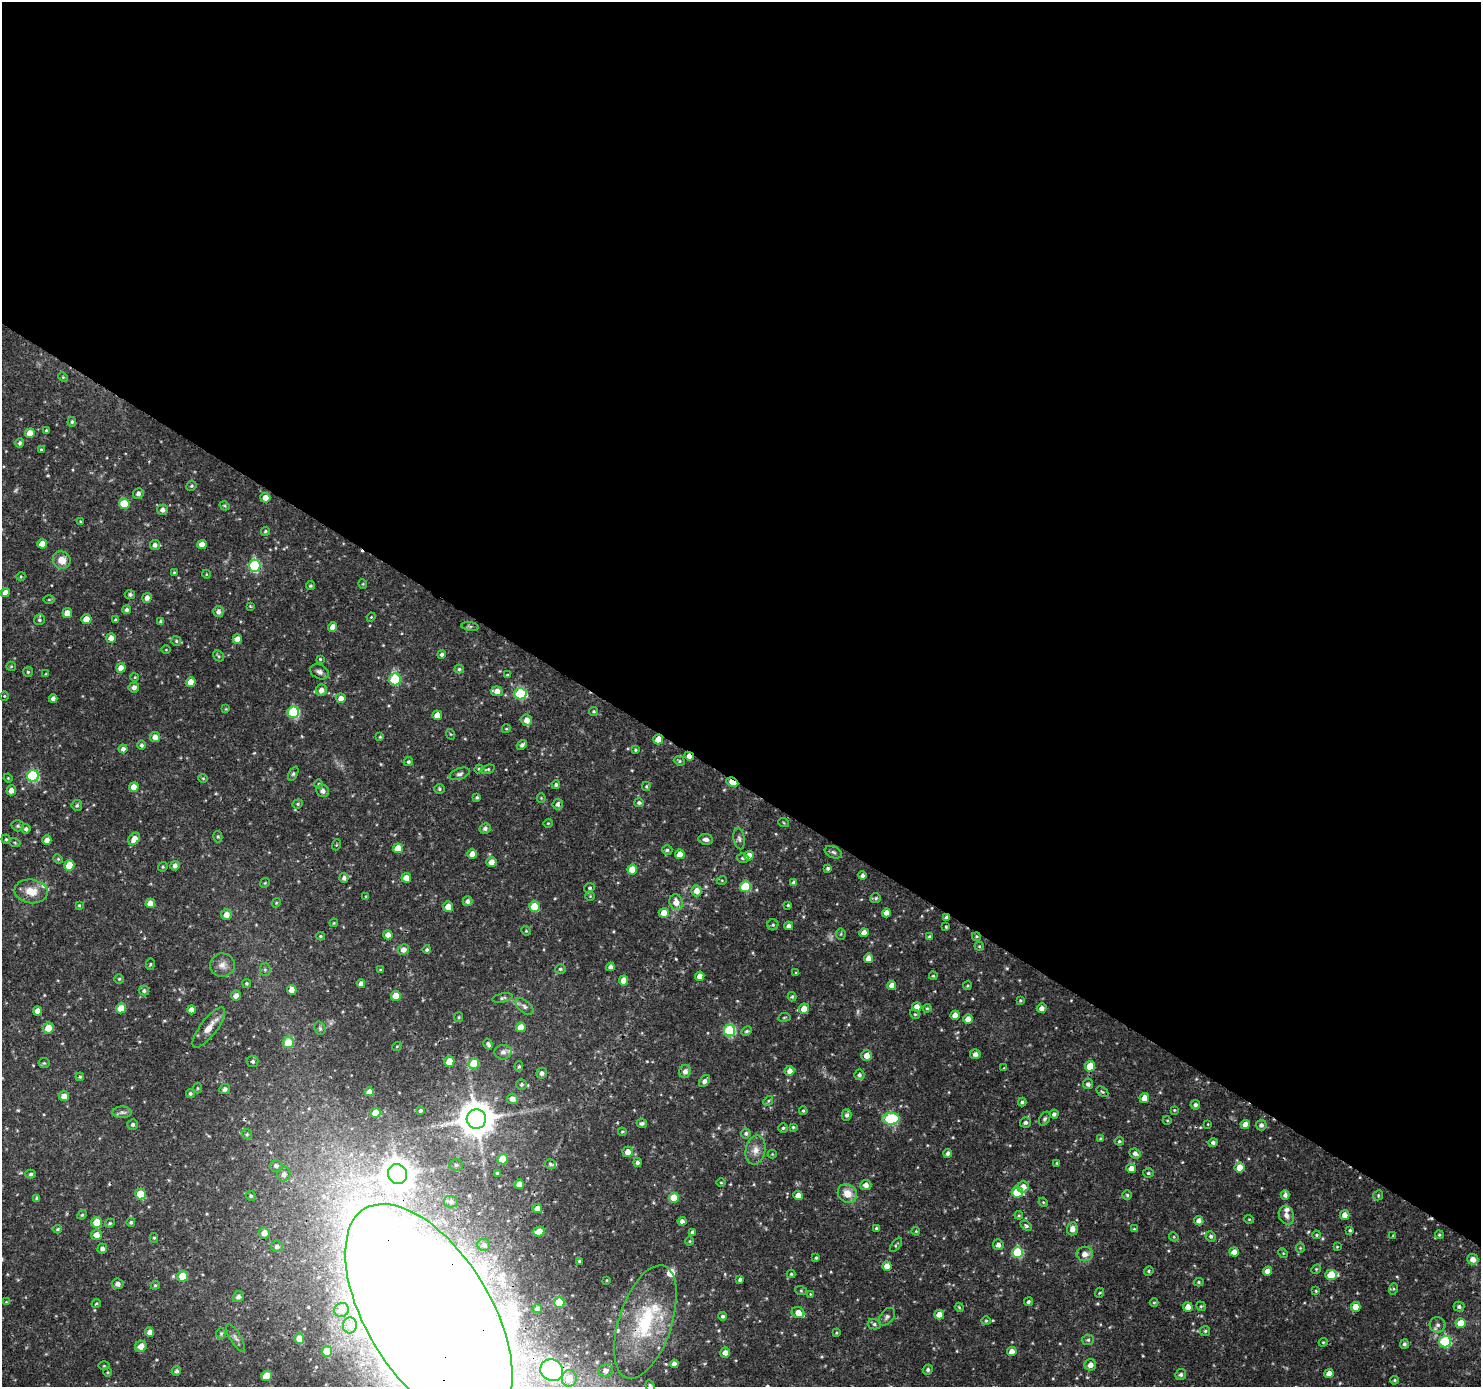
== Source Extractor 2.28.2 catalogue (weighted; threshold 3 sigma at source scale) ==
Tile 3 of 4 x 4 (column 3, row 1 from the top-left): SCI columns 2961-4439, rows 4342-5726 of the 5923 x 5981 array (HDU 1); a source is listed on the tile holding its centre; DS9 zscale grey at full resolution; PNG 1483 x 1389 px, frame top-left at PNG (2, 2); each listed source drawn as its Kron ellipse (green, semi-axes under 4 px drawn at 4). Shown black and unused: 57% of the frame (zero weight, under 3 of 4 exposures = <1% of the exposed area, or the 3 px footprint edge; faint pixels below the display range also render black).
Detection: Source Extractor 2.28.2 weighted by HDU 2 'WHT'; one run over the whole footprint, this tile lists its part. Background 0.0337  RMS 0.0023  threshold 0.0102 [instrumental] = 3 sigma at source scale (4.5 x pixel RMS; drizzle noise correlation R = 1.50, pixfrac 1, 0.0396/0.0396 arcsec/px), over >= 5 px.
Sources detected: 428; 2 too faint to see at this stretch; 3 inside a brighter object's white glare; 2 cosmic-ray / hot-pixel residue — neither listed nor drawn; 9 inside a brighter listed object's ellipse — not listed separately; the other 412 listed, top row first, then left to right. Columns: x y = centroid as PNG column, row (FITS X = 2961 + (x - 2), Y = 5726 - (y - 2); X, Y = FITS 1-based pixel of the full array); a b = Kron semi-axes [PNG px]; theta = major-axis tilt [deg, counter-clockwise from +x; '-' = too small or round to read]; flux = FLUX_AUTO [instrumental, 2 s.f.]
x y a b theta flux
63 377 5 4 - 0.25
72 422 4 4 - 0.38
46 430 3 3 - 0.24
30 433 5 4 - 2.5
20 443 5 4 - 0.54
41 449 4 3 - 0.23
191 486 5 5 - 0.36
138 494 5 5 - 0.85
265 498 5 5 - 1.7
124 504 5 5 - 5.3
225 506 5 3 - 0.25
162 510 5 5 - 0.97
80 521 4 3 - 0.19
265 531 5 4 - 0.33
42 544 5 4 - 2.1
155 545 5 5 - 0.89
202 545 5 4 - 1.9
62 560 9 8 - 2.8
255 566 6 5 - 21
174 572 3 3 - 0.22
206 574 4 3 - 0.16
21 576 4 3 - 0.22
363 584 5 3 - 0.19
310 586 4 4 - 0.31
5 593 4 4 - 1.7
130 594 5 4 - 0.57
147 598 5 5 - 1.1
49 600 6 4 0 0.26
250 606 4 3 - 0.17
127 610 4 4 - 0.56
218 612 5 5 - 0.87
67 613 5 4 - 1.8
371 617 5 3 - 0.19
86 619 5 5 - 2
39 620 5 5 - 0.43
115 620 3 3 - 0.39
161 622 4 3 - 0.61
470 626 9 4 -8 0.44
333 627 5 4 - 1.8
111 638 5 5 - 1.5
237 639 5 4 - 1.7
176 641 5 5 - 0.34
166 650 4 3 - 0.16
442 654 4 4 - 0.55
219 656 6 5 - 0.34
320 659 4 3 - 0.24
11 666 5 4 - 0.29
121 668 4 4 - 1.9
459 669 5 4 - 0.39
28 672 5 5 - 0.33
319 672 10 7 -27 0.81
46 674 4 3 - 0.22
507 675 4 2 - 0.16
135 677 4 3 - 0.18
395 679 6 5 - 16
191 682 5 4 - 2
134 687 5 5 - 0.99
321 690 6 5 - 1.3
497 691 6 4 -6 1.8
520 694 6 5 - 14
4 696 4 4 - 0.23
341 698 5 5 - 1.4
53 699 4 4 - 1
226 709 4 4 - 0.23
594 711 4 4 - 0.33
293 712 6 5 - 18
437 715 4 4 - 2.1
527 720 5 5 - 1.8
506 729 4 3 - 0.23
450 734 5 3 - 0.2
155 737 5 5 - 1.4
380 737 4 3 - 0.23
658 739 5 5 - 3.2
142 745 4 4 - 0.55
522 745 5 4 - 0.7
123 749 4 4 - 0.87
635 750 4 3 - 0.27
689 756 5 3 - 1.7
679 761 6 4 -22 0.33
408 762 5 4 - 0.42
479 769 4 4 - 0.24
488 769 7 4 17 0.33
293 774 8 4 62 0.38
460 774 10 5 19 0.64
33 776 6 6 - 20
8 778 4 3 - 0.21
203 778 5 4 - 0.26
732 782 6 4 -26 6.6
319 784 4 4 - 0.28
556 785 4 4 - 0.44
646 786 4 3 - 0.29
134 787 5 4 - 2
439 789 5 4 - 0.33
11 790 5 4 - 1.3
323 791 6 6 - 1
477 797 3 3 - 0.34
541 798 4 4 - 0.21
639 803 5 4 - 0.49
298 804 5 4 - 0.3
558 804 5 5 - 0.8
77 805 5 5 - 0.49
548 823 4 4 - 0.23
784 823 5 3 - 0.22
18 826 6 5 - 0.4
485 828 5 5 - 0.69
26 829 4 4 - 0.57
218 837 6 4 -76 0.34
6 839 4 4 - 0.31
134 839 7 5 51 2.2
706 839 7 5 -7 0.89
739 839 11 5 -80 0.68
47 840 5 4 - 1.4
15 843 6 3 -20 0.27
336 845 5 3 - 0.22
398 848 5 5 - 3.5
667 850 5 4 - 0.43
833 852 9 5 -23 0.59
472 854 5 4 - 1.8
680 854 5 4 - 2.8
749 856 5 5 - 2.2
743 858 6 4 2 0.45
58 859 5 4 - 0.27
491 862 5 5 - 1.8
69 865 5 5 - 5.3
175 866 4 4 - 0.8
163 867 5 4 - 0.31
828 868 4 4 - 0.51
632 869 5 5 - 3.8
862 876 4 4 - 0.69
344 878 5 4 - 0.73
406 878 5 4 - 2.3
722 880 5 3 - 0.21
265 883 5 4 - 0.28
794 883 4 4 - 0.91
745 887 5 5 - 11
589 888 5 4 - 0.39
31 891 17 12 -8 3.5
697 891 5 5 - 1.8
590 896 5 5 - 0.26
366 897 4 3 - 0.25
876 898 5 5 - 0.38
467 901 5 4 - 0.84
676 902 8 6 -77 2
150 903 5 5 - 2.1
276 903 5 3 - 0.21
79 905 4 4 - 0.23
788 905 3 3 - 0.28
448 907 5 5 - 2.1
534 907 5 5 - 5
664 913 5 5 - 2.2
886 913 4 4 - 1.4
226 914 5 5 - 1.7
946 917 4 3 - 0.49
334 923 4 3 - 0.22
773 925 5 5 - 0.37
789 926 4 4 - 0.9
946 927 4 3 - 0.22
526 931 5 4 - 0.25
864 933 4 4 - 1.8
841 934 5 5 - 0.32
388 935 4 4 - 1.4
320 936 4 4 - 0.27
976 936 4 3 - 0.27
929 937 4 4 - 0.49
979 946 4 4 - 0.25
403 950 5 5 - 1.1
427 950 4 4 - 0.41
868 958 4 4 - 1.8
150 964 6 3 82 0.26
222 965 12 11 - 1.7
610 967 4 4 - 0.89
560 969 5 4 - 0.33
265 970 6 5 - 0.41
381 970 4 3 - 0.32
796 973 4 4 - 0.22
700 976 4 4 - 1.7
933 976 4 3 - 0.25
119 979 5 5 - 0.33
623 980 5 4 - 1.9
247 983 4 4 - 0.35
361 984 4 4 - 1.2
892 985 4 4 - 1.7
967 986 4 3 - 0.25
292 990 5 4 - 1.9
144 991 5 5 - 0.53
236 996 5 5 - 1.4
396 996 5 5 - 4.4
792 997 5 4 - 0.29
502 998 10 4 13 0.53
1020 1000 4 4 - 0.29
524 1006 11 6 -40 0.81
917 1007 4 4 - 1.8
121 1008 5 5 - 4.2
927 1008 4 3 - 0.3
1042 1008 5 4 - 1.2
804 1009 5 5 - 2.4
192 1010 4 4 - 1.8
37 1011 4 4 - 1.6
915 1014 5 4 - 0.32
955 1015 5 4 - 1.7
459 1017 5 4 - 0.27
784 1017 6 3 9 0.22
968 1019 4 4 - 2
521 1027 5 5 - 3.6
48 1028 5 5 - 3.2
209 1028 24 8 53 2.5
320 1028 7 5 -70 0.42
730 1031 5 5 - 20
747 1031 5 4 - 0.41
288 1043 5 5 - 6.6
488 1044 6 4 -59 0.55
397 1046 5 3 - 0.18
503 1052 8 7 - 0.88
975 1054 5 5 - 1
867 1056 5 5 - 1.9
253 1061 6 5 - 0.51
449 1061 5 5 - 2.7
44 1063 5 5 - 0.32
474 1063 5 5 - 6.1
1090 1066 5 5 - 5.5
519 1067 5 4 - 0.33
1004 1068 3 3 - 0.19
685 1071 6 6 - 1.1
790 1071 5 5 - 1.3
542 1073 5 5 - 0.81
859 1075 5 5 - 0.57
80 1077 4 4 - 0.32
705 1081 7 4 50 1
521 1084 5 5 - 0.48
1088 1084 5 5 - 0.69
197 1088 5 3 - 0.23
225 1089 5 5 - 0.89
369 1092 5 4 - 1.7
1102 1092 7 4 -33 0.3
190 1093 4 4 - 0.49
64 1096 5 5 - 1.9
1144 1098 5 4 - 2.1
512 1099 5 5 - 1.4
768 1101 5 4 - 0.34
1022 1102 4 4 - 0.38
1195 1105 5 5 - 0.58
420 1110 3 3 - 0.38
1174 1110 4 4 - 0.22
803 1111 4 3 - 0.27
122 1112 9 6 0 0.72
375 1113 5 5 - 3.9
1054 1114 4 4 - 0.6
847 1115 5 5 - 0.67
476 1119 10 9 - 600
891 1119 8 6 2 19
1045 1119 7 5 59 0.46
1167 1120 4 3 - 0.2
1025 1122 5 5 - 0.64
642 1123 5 4 - 0.46
133 1124 5 5 - 0.53
1208 1124 4 2 - 0.15
1245 1124 4 4 - 1.8
1261 1125 5 5 - 0.71
793 1127 4 4 - 0.27
783 1128 4 4 - 0.35
622 1132 4 4 - 0.23
746 1133 5 5 - 0.5
247 1134 5 5 - 0.34
1100 1138 4 3 - 0.23
1119 1141 4 4 - 0.36
1213 1142 5 4 - 0.63
755 1150 15 10 79 2.1
628 1152 5 5 - 1.9
948 1153 4 4 - 0.85
1135 1153 6 5 - 0.88
772 1154 4 4 - 0.23
503 1159 5 5 - 5.1
637 1162 4 4 - 0.64
1057 1163 3 3 - 0.28
550 1164 6 4 -16 0.37
456 1165 6 5 - 0.52
276 1166 6 6 - 0.76
1240 1167 5 5 - 3.2
1131 1168 5 4 - 1.5
497 1173 4 4 - 0.3
1148 1173 5 4 - 0.42
31 1174 5 4 - 0.43
284 1174 7 6 - 1.1
397 1174 10 9 - 350
721 1182 4 3 - 0.22
519 1184 4 4 - 1.9
866 1185 5 5 - 1.3
1023 1187 6 5 - 1.9
1017 1192 6 5 - 8.7
847 1193 10 9 - 2.9
140 1194 5 5 - 7.2
798 1195 5 4 - 1.8
1127 1195 5 4 - 0.34
1285 1195 5 4 - 0.75
1378 1195 5 4 - 0.28
251 1196 5 4 - 0.4
37 1198 4 3 - 0.6
674 1198 5 5 - 5.7
451 1202 7 6 - 0.83
1043 1202 5 3 - 0.22
537 1208 4 4 - 1.6
82 1215 5 4 - 0.29
1019 1215 4 4 - 0.25
1286 1215 9 7 -66 1.1
1344 1215 5 5 - 1.7
1249 1219 5 4 - 0.23
682 1221 4 4 - 0.87
1199 1221 5 4 - 1
97 1222 5 5 - 3.8
131 1222 4 4 - 0.42
110 1223 5 4 - 0.29
1026 1226 6 4 -33 0.42
876 1228 4 3 - 0.29
57 1229 4 3 - 0.23
1072 1229 6 5 - 1.3
1134 1229 4 4 - 0.25
1350 1230 4 3 - 0.34
539 1231 6 4 17 3.1
916 1231 4 4 - 0.22
693 1232 4 3 - 0.56
264 1233 5 5 - 1.7
96 1235 5 5 - 1.8
1316 1235 4 3 - 0.26
1439 1235 4 4 - 0.3
1211 1236 5 5 - 0.54
1393 1236 4 3 - 0.2
1174 1237 5 4 - 0.25
154 1238 5 4 - 0.31
690 1241 5 3 - 0.22
484 1245 6 6 - 0.68
896 1245 8 3 51 0.29
998 1245 5 5 - 0.92
277 1246 6 5 - 0.64
1337 1247 3 3 - 0.19
1300 1248 5 4 - 0.25
102 1249 5 4 - 0.87
1017 1252 5 5 - 16
1234 1252 5 4 - 1.8
1283 1253 5 4 - 0.22
1085 1254 8 7 - 1.6
816 1258 3 3 - 0.29
1473 1259 5 5 - 1.6
579 1261 3 3 - 0.39
887 1266 4 4 - 2
1316 1269 5 4 - 0.27
1149 1271 5 4 - 0.33
1267 1271 4 4 - 1.4
791 1274 4 4 - 0.29
1331 1275 6 5 - 6.9
183 1276 5 5 - 7.4
607 1280 4 2 - 0.16
740 1280 4 4 - 0.5
1199 1282 5 4 - 0.34
118 1284 6 5 - 0.91
155 1285 4 4 - 0.27
1393 1289 6 4 71 0.31
801 1291 6 4 -19 0.26
1316 1291 3 3 - 0.22
1099 1293 5 3 - 0.22
810 1294 4 4 - 0.19
238 1297 6 5 - 0.78
6 1302 4 4 - 0.19
559 1302 5 5 - 11
1028 1302 4 4 - 0.41
1154 1302 4 3 - 0.2
96 1303 5 3 - 0.25
1201 1306 5 4 - 0.29
1459 1306 5 5 - 0.62
959 1307 4 3 - 0.24
1188 1307 5 4 - 1.8
1356 1307 5 5 - 2.6
537 1309 5 4 - 0.65
341 1310 7 6 - 0.98
798 1313 6 5 - 1.9
429 1314 123 62 -59 1700
939 1314 5 5 - 1.8
723 1316 4 4 - 0.47
887 1317 10 6 51 0.74
986 1321 4 4 - 0.25
645 1322 59 26 72 20
1461 1323 5 5 - 3.8
874 1324 6 5 - 0.5
350 1325 8 7 - 0.99
1438 1325 8 7 - 0.85
1205 1331 5 5 - 0.34
150 1332 4 4 - 1.5
221 1333 5 5 - 0.39
836 1333 4 3 - 0.23
236 1338 16 5 -58 0.98
299 1339 5 5 - 2.5
1088 1340 6 5 - 0.45
1323 1342 4 4 - 0.25
1445 1342 6 5 - 20
1404 1344 5 4 - 0.5
141 1346 6 5 - 2
327 1351 5 5 - 8.7
1012 1351 5 4 - 1.7
725 1353 5 5 - 1.3
674 1364 4 4 - 1.2
1090 1365 6 5 - 1.4
104 1366 6 4 0 0.27
552 1370 12 10 -31 43
606 1370 7 6 - 1
928 1370 5 4 - 0.52
176 1371 5 5 - 0.61
108 1372 4 3 - 0.2
1329 1374 4 4 - 1.8
1181 1375 5 5 - 0.68
266 1376 5 5 - 4.2
569 1378 8 7 - 2.8
1394 1380 4 3 - 0.28
650 1386 6 4 -72 0.36
Overlapping masked pixels (flux is a lower limit): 9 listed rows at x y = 658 739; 689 756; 732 782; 558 804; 946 917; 429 1314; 645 1322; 674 1364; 552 1370
Isophote crosses this tile's border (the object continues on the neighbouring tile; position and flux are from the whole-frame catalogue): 3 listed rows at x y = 429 1314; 552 1370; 650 1386